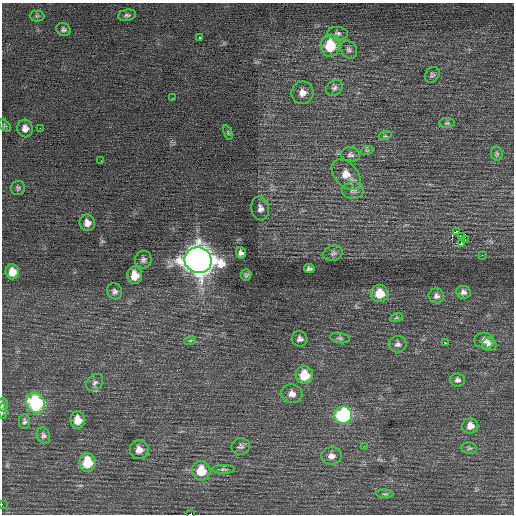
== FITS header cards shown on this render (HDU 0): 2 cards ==
NAXIS1  =                  512 / Axis length
NAXIS2  =                  512 / Axis length

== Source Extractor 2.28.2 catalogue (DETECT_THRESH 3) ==
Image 512 x 512 px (HDU 0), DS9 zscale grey, 1 PNG px = 1 image px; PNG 516 x 516 px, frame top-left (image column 1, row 512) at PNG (2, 3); each listed source drawn as its Kron ellipse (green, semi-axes under 4 px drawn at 4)
Background 0.388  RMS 0.74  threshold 2.21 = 3 sigma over >= 5 px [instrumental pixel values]
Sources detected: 74; all 74 listed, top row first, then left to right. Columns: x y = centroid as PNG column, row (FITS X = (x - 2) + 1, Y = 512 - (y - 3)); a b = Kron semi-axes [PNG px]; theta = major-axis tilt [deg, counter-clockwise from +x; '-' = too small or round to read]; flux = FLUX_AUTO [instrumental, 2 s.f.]
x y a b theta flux
127 15 9 5 9 120
37 16 7 5 -1 78
63 29 7 6 - 120
338 33 10 6 -6 170
199 38 3 3 - 150
330 46 11 9 -86 1800
349 50 9 7 -51 180
432 75 8 6 52 110
334 88 9 7 37 170
302 93 11 11 - 460
172 98 2 2 - 100
447 123 8 5 0 84
5 125 7 4 -45 79
25 128 9 8 - 310
40 128 2 2 - 28
228 133 8 3 -69 65
385 136 6 4 17 64
367 150 6 4 18 82
497 154 7 6 - 110
350 155 9 7 -8 160
101 161 3 2 - 42
346 175 17 11 -49 660
18 188 7 7 - 110
353 191 11 8 0 230
260 208 12 9 -80 270
87 223 8 7 - 330
456 231 3 2 - 40
461 236 3 2 - 110
465 239 3 2 - 72
461 243 3 3 - 160
241 253 6 5 - 180
333 253 10 7 18 150
482 255 2 2 - 24
143 260 9 8 - 190
198 260 14 12 -20 65000
309 268 5 4 - 120
12 272 7 6 - 590
135 275 9 7 -82 670
246 275 5 5 - 83
115 291 8 7 - 170
463 292 7 6 - 180
380 293 9 8 - 830
436 296 8 7 - 170
396 318 6 4 19 77
340 338 10 5 -10 110
300 339 8 7 - 170
190 341 6 3 20 57
484 341 10 8 -6 260
446 343 4 3 - 310
398 344 9 8 - 190
489 344 7 6 - 200
304 375 9 8 - 1200
458 380 7 6 - 160
95 383 10 7 46 180
292 394 11 9 -11 330
36 403 11 9 -62 4200
3 404 7 5 -88 91
3 411 8 4 -85 89
343 415 9 8 - 5100
78 420 8 7 - 560
25 422 7 5 -85 120
470 426 8 7 - 340
43 435 8 6 -63 140
241 446 9 8 - 160
364 446 2 2 - 26
469 448 8 5 -10 110
139 450 9 9 - 400
331 456 10 8 3 260
87 462 9 8 - 1400
223 469 11 4 0 110
201 471 10 9 - 1100
385 494 9 2 -4 55
2 504 2 2 - 46
190 514 4 2 - 2200
At the frame edge (FLAGS 8, measured only in part): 4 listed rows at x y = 3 404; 3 411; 2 504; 190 514